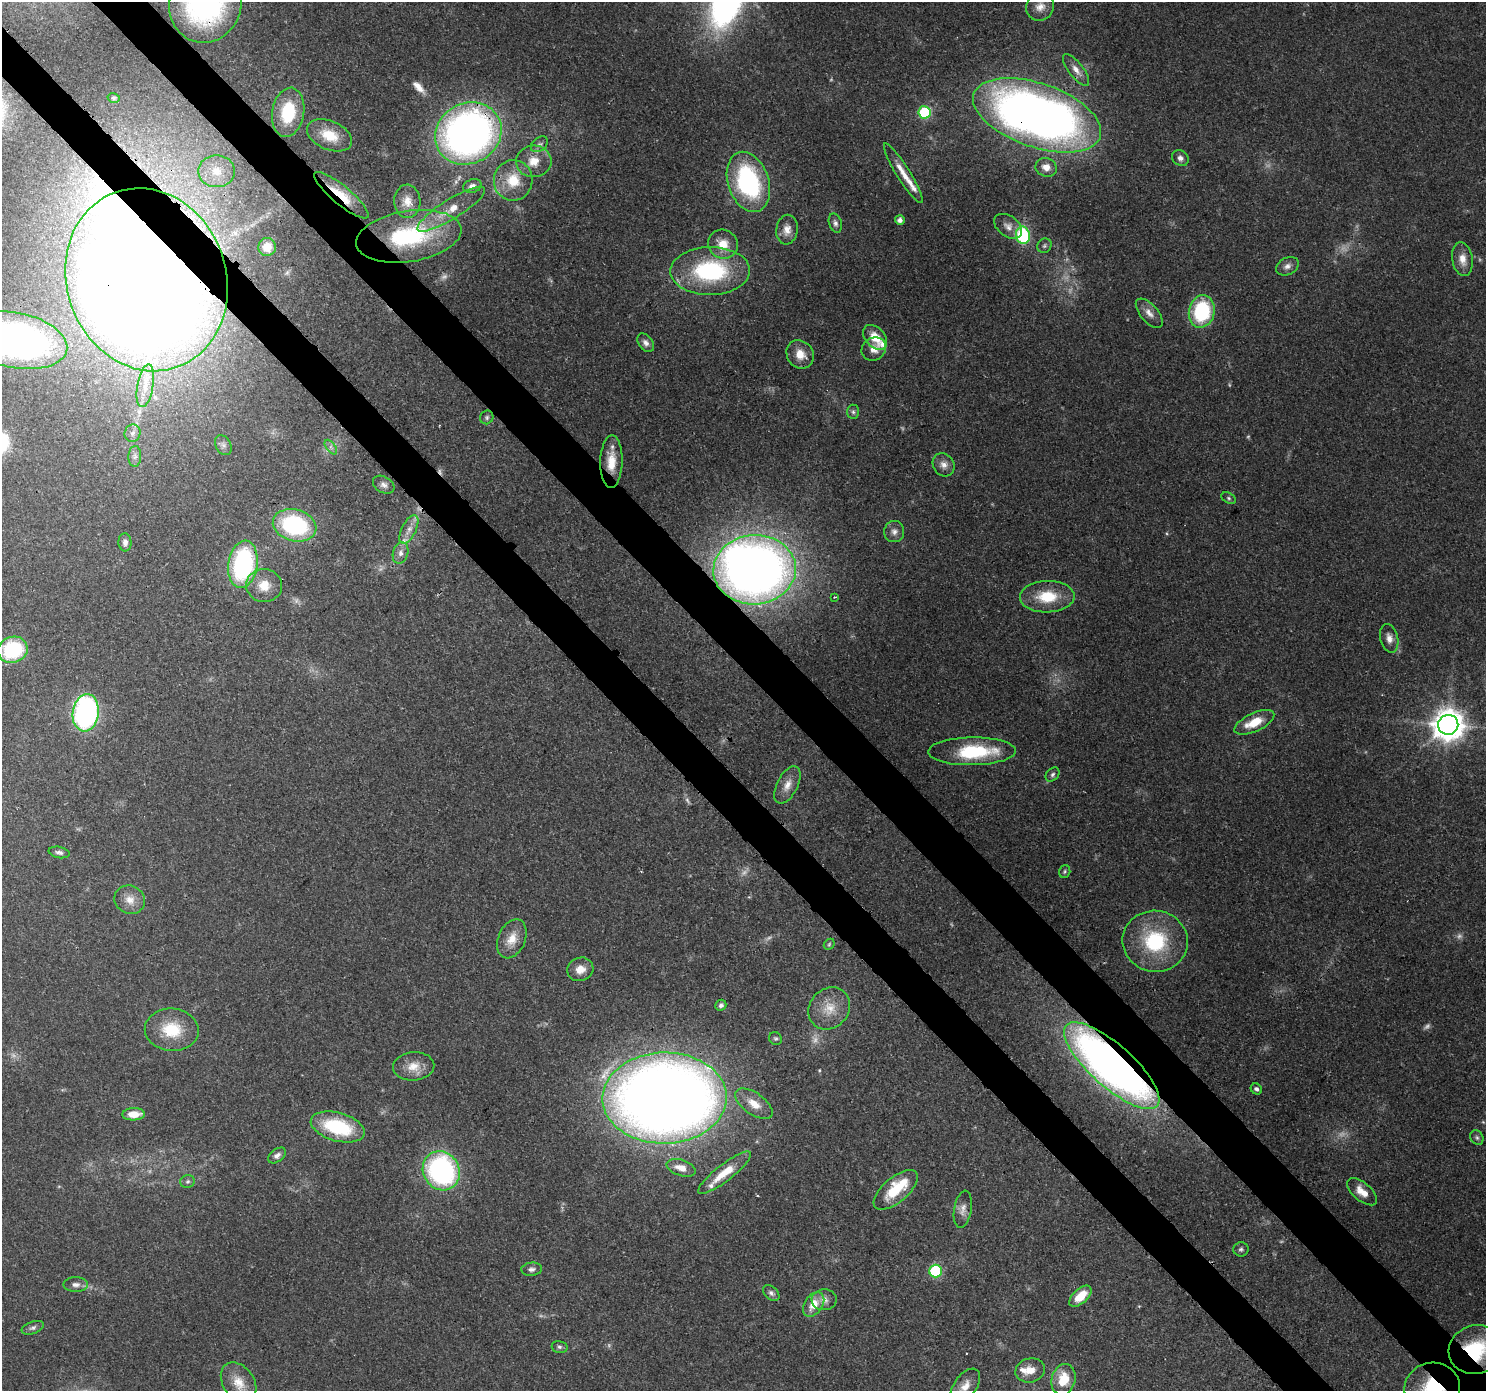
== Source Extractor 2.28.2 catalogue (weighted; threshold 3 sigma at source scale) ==
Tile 11 of 4 x 4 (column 3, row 3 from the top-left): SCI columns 3056-4539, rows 1619-3007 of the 6116 x 6076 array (HDU 1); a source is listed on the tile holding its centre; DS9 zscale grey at full resolution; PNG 1488 x 1393 px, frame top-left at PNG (2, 2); each listed source drawn as its Kron ellipse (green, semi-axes under 4 px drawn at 4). Shown black and unused: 7% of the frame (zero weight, under 3 of 4 exposures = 7% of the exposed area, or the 3 px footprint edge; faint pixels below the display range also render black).
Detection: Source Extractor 2.28.2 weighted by HDU 2 'WHT'; one run over the whole footprint, this tile lists its part. Background 0.124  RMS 0.0044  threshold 0.0196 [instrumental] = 3 sigma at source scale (4.5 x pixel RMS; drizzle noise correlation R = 1.50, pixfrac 1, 0.0396/0.0396 arcsec/px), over >= 5 px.
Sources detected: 146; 21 too faint to see at this stretch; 3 inside a brighter object's white glare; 1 cosmic-ray / hot-pixel residue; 1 long thin detection or spike segment (spike, bleed or trail) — neither listed nor drawn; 7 inside a brighter listed object's ellipse — not listed separately; the other 113 listed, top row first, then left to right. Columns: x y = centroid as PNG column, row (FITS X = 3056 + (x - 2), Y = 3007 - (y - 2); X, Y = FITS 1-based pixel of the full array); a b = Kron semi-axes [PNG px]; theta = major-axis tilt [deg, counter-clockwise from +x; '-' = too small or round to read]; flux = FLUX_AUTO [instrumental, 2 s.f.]
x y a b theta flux
205 4 38 36 71 90
1040 7 15 13 43 4.7
1076 70 19 7 -53 4
114 98 6 5 - 0.75
288 112 25 16 81 21
924 112 6 6 - 42
1037 115 67 32 -19 420
468 133 34 30 30 260
329 135 24 14 -23 11
539 144 9 6 37 1.6
1180 158 9 7 -40 1.9
534 161 18 16 4 7.7
1046 167 11 9 -19 4.2
216 171 18 16 0 9.4
903 173 35 6 -58 6.9
513 180 20 19 - 13
748 182 31 20 -71 67
472 186 9 6 17 2.5
341 195 34 9 -40 13
407 201 17 13 -87 5.3
451 209 39 9 32 9.8
900 220 5 4 - 2.3
835 223 10 6 -74 1.6
1008 226 16 10 -37 3.3
787 230 15 10 82 4.1
1023 235 9 7 -78 38
409 236 53 25 9 49
723 244 15 14 - 7.3
1044 246 7 6 - 1.1
267 247 9 9 - 4.3
1462 259 17 10 -81 5
1287 266 12 8 27 2.4
710 271 40 24 1 50
146 280 93 80 -70 1400
1202 311 16 12 77 39
1149 313 18 8 -49 3.7
875 337 14 9 -47 8.3
15 340 53 27 -11 200
646 343 10 7 -53 2
874 349 13 11 33 4.3
800 354 15 13 -51 6.4
145 386 22 8 81 6.8
853 412 7 6 - 1.1
487 417 7 6 - 1.1
132 433 9 8 - 2
223 445 11 7 -61 2
331 447 8 4 -54 1.2
135 456 10 6 87 1.8
611 462 26 11 88 9.2
944 465 12 10 -55 3.1
384 485 11 8 -31 2.1
1229 498 7 5 -28 0.87
295 525 22 16 -15 52
409 529 15 7 64 3.7
894 532 10 10 - 2.6
125 542 9 6 -85 1.9
400 553 11 7 74 2.4
243 564 24 14 82 67
755 570 41 34 3 430
264 586 18 16 -5 8.6
834 597 4 3 - 0.59
1047 597 27 16 1 15
1389 638 14 9 -76 3.4
13 650 15 13 18 34
86 713 19 13 82 100
1254 722 21 9 25 10
1448 725 10 10 - 770
972 751 44 14 1 31
1052 774 8 6 46 1.2
787 785 20 10 63 5.1
59 852 10 5 -11 1.6
1065 872 6 5 - 0.77
130 900 15 14 - 5.2
512 939 20 13 66 7.1
1155 941 32 30 -8 36
829 944 6 4 46 0.65
580 969 13 11 22 4.7
721 1005 6 5 - 1.4
829 1008 22 19 49 10
172 1030 27 21 -5 17
775 1038 7 6 - 0.9
414 1066 21 14 4 7
1112 1066 61 21 -42 330
1256 1089 6 5 - 1.3
665 1098 62 45 1 780
754 1104 21 10 -35 7
134 1114 11 6 2 6.8
338 1127 28 14 -15 31
1477 1138 8 6 -58 1.2
277 1155 10 6 36 1.8
681 1168 15 8 -18 4.4
441 1171 20 18 -59 89
724 1173 32 8 38 11
188 1181 7 6 - 1.1
896 1190 27 12 41 18
1362 1192 18 9 -40 6
963 1209 19 9 80 3.4
1241 1249 7 7 - 1.2
532 1269 10 6 4 1.8
935 1271 6 6 - 39
76 1285 12 7 -1 2.3
771 1293 9 6 -41 1.4
1080 1296 13 7 42 9.4
824 1300 12 10 4 3.3
814 1304 13 9 56 7.1
33 1328 11 6 19 1.4
560 1347 8 6 -15 1.1
1476 1350 27 24 17 31
1030 1370 15 12 15 5.7
1063 1379 16 12 76 12
239 1382 22 15 -55 8.6
965 1386 20 11 54 5.8
1432 1388 28 25 8 30
Overlapping masked pixels (flux is a lower limit): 11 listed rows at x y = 205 4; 1037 115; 468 133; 341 195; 146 280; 243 564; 755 570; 1112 1066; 665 1098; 1476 1350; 1432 1388
Isophote crosses this tile's border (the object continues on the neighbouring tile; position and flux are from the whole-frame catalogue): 5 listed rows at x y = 205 4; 1037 115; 15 340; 1476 1350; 1432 1388